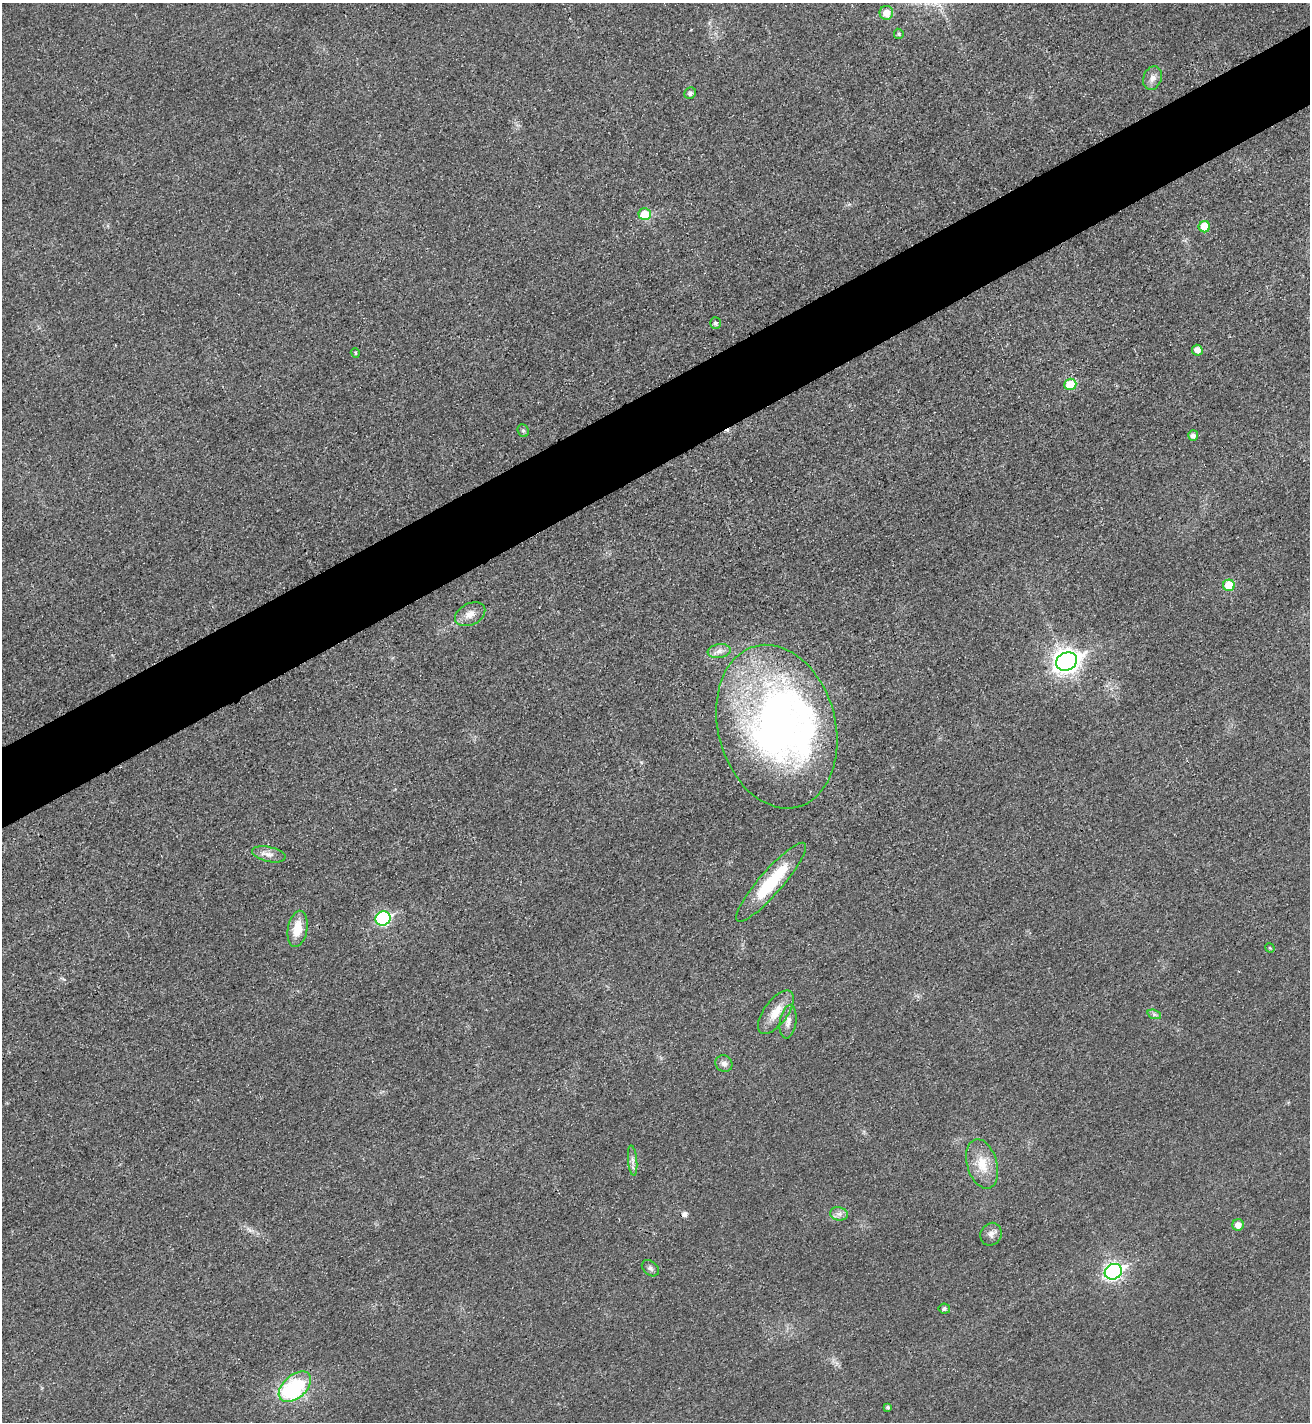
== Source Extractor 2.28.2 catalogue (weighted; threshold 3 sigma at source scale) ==
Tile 10 of 4 x 4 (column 2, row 3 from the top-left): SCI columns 1480-2787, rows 1443-2862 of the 5715 x 5722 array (HDU 1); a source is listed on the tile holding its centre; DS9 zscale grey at full resolution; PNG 1312 x 1424 px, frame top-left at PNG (2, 3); each listed source drawn as its Kron ellipse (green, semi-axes under 4 px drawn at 4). Shown black and unused: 6% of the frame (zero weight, under 3 of 4 exposures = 2% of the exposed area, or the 3 px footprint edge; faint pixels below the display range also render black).
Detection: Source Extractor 2.28.2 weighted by HDU 2 'WHT'; one run over the whole footprint, this tile lists its part. Background 0.0165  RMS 0.0058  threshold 0.026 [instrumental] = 3 sigma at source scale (4.5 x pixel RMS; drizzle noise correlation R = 1.50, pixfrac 1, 0.05/0.05 arcsec/px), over >= 5 px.
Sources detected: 40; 1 inside a brighter object's white glare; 2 cosmic-ray / hot-pixel residue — neither listed nor drawn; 1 inside a brighter listed object's ellipse — not listed separately; the other 36 listed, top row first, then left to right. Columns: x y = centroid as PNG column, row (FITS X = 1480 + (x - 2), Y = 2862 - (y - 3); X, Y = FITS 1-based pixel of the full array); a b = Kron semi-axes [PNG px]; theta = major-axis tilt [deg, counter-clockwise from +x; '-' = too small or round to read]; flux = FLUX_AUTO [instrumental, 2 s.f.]
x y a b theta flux
886 13 7 7 - 7.1
899 34 5 4 - 0.77
1152 78 12 9 71 3.5
690 93 6 5 - 1.7
645 214 6 6 - 17
1204 227 6 5 - 11
715 323 6 5 - 1.5
1197 350 5 5 - 4.3
355 353 5 4 - 0.74
1070 384 6 5 - 17
523 431 6 5 - 1.2
1193 436 5 5 - 2.6
1229 585 6 6 - 15
470 614 16 10 27 5.5
719 651 11 7 8 3.1
1066 661 11 9 25 470
777 727 83 58 -75 290
269 854 17 7 -12 3.9
771 882 51 11 49 32
383 918 8 7 - 67
297 929 18 9 80 11
1270 948 5 4 - 0.61
776 1012 25 12 54 9.7
1154 1014 7 4 -19 1.2
788 1022 17 8 81 3.9
724 1063 9 8 - 2.9
633 1160 15 4 -85 2.4
982 1164 25 15 -74 13
839 1214 9 6 -12 2.5
1238 1225 6 5 - 4.1
991 1234 12 10 59 3.2
650 1268 9 7 -40 1.8
1113 1272 9 7 30 180
944 1309 6 5 - 1.6
295 1387 19 11 41 58
888 1407 4 3 - 1.1